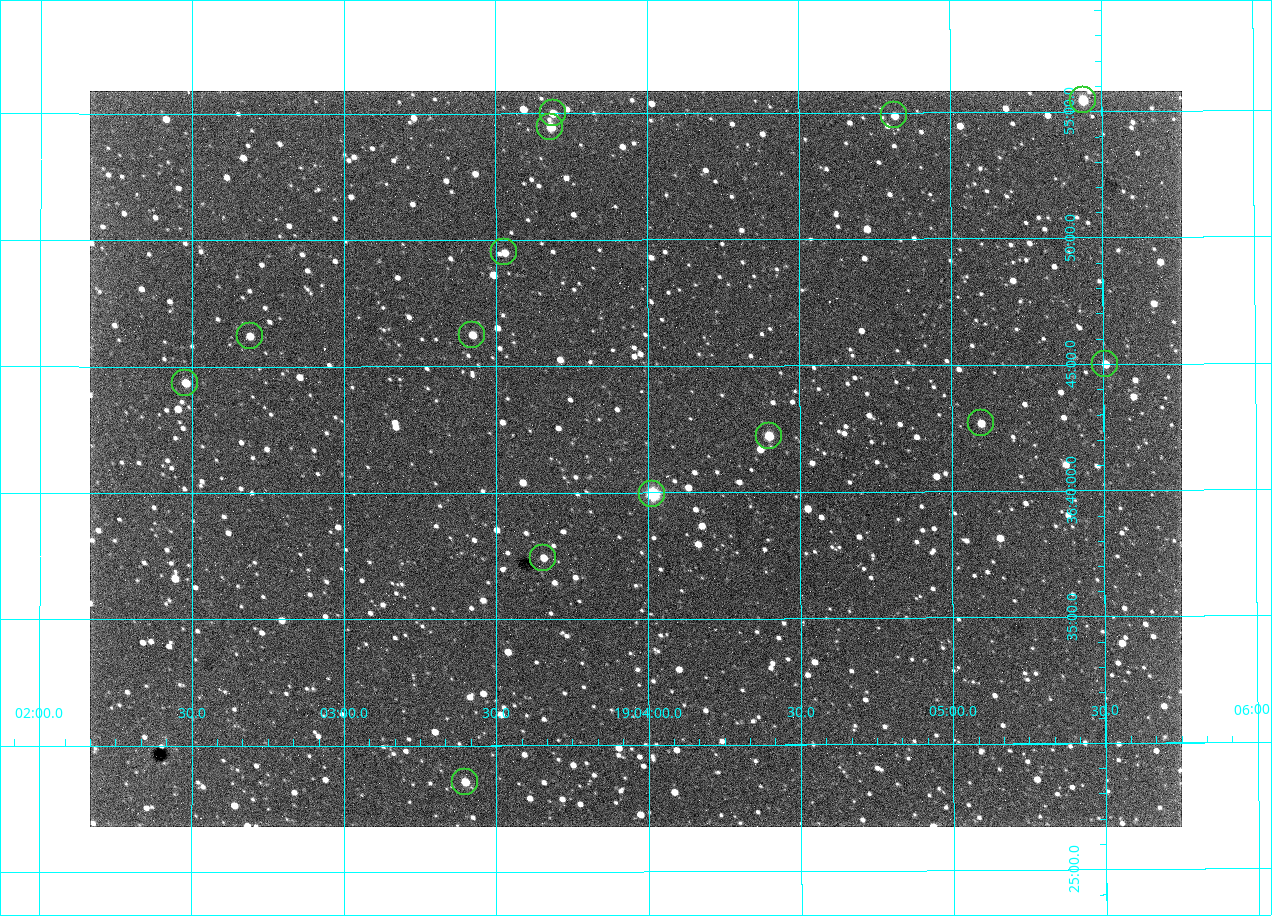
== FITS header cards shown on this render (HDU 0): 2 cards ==
NAXIS1  =                 1092 /fastest changing axis
NAXIS2  =                  736 /next to fastest changing axis

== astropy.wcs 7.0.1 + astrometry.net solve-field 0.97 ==
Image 1092 x 736 px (HDU 0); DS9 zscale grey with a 90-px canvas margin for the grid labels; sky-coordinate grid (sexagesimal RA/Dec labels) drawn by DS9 from the SOLVED WCS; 14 Tycho-2 reference stars matched to detected sources circled (green)
Header WCS: none
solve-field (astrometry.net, Tycho-2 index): SOLVED blind (the file carries no WCS)
Solved WCS: RA---TAN-SIP/DEC--TAN-SIP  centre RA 19:03:58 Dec +36:41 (285.99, +36.69 deg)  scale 2.37 arcsec/px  FOV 43.2' x 29.1'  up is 0 deg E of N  parity flipped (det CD > 0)
(file carries no celestial WCS; the grid is the blind solution)
Tycho-2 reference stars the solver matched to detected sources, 14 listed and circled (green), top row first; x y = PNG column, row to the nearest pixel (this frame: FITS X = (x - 90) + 1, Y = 736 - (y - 91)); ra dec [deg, ICRS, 3 dp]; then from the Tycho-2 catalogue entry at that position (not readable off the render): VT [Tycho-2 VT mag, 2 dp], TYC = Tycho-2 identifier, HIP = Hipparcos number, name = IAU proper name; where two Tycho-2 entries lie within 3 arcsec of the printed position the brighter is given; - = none
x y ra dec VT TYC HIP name
1083 100 286.360 +36.924 9.83 2652-14-1 - -
553 113 285.922 +36.917 10.48 2652-1249-1 - -
894 115 286.204 +36.915 10.94 2652-350-1 - -
550 127 285.920 +36.908 9.57 2652-218-1 - -
504 252 285.882 +36.825 10.95 2652-329-1 - -
472 335 285.856 +36.771 11.11 2652-1253-1 - -
250 336 285.672 +36.770 11.14 2651-2527-1 - -
1105 364 286.377 +36.750 10.72 2652-110-1 - -
185 383 285.620 +36.739 11.03 2651-1906-1 - -
981 423 286.274 +36.711 10.88 2652-1070-1 - -
769 436 286.100 +36.704 10.14 2652-1649-1 - -
652 494 286.004 +36.666 8.52 2652-1368-1 - -
543 558 285.914 +36.624 11.11 2652-845-1 - -
465 782 285.849 +36.476 10.21 2652-1424-1 - -